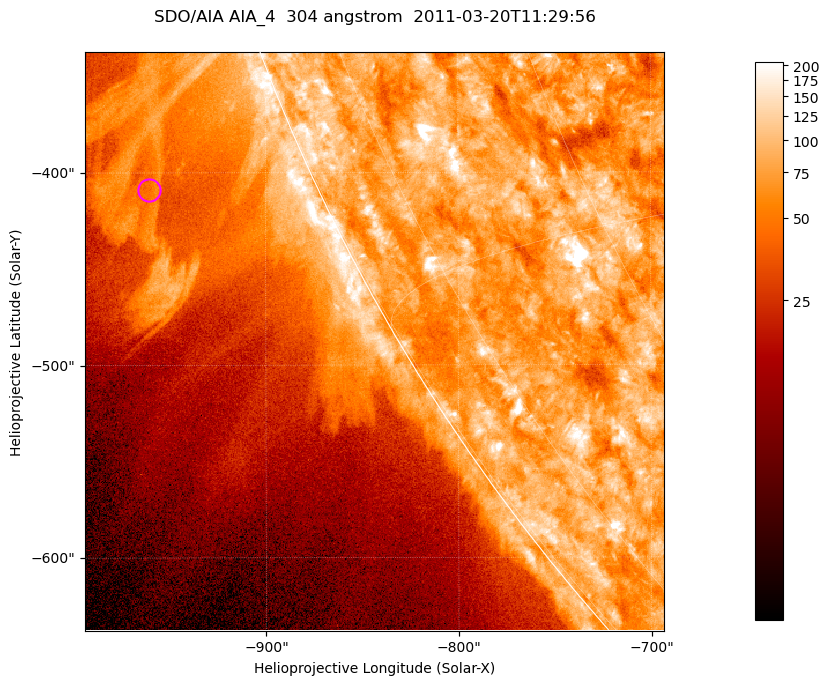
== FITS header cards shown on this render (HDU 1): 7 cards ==
TELESCOP= 'SDO/AIA '           / For AIA: SDO/AIA
INSTRUME= 'AIA_4   '           / For AIA: AIA_ATA1, AIA_ATA2, AIA_ATA3 or AIA_AT
WAVELNTH=                  304 / [angstrom] Wavelength
WAVEUNIT= 'angstrom'           / Wavelength unit: angstrom
DATE-OBS= '2011-03-20T11:29:56.125' / [ISO] Date when observation started; ISO 8
CTYPE1  = 'HPLN-TAN'           / CTYPE1; Typically HPLN
CTYPE2  = 'HPLT-TAN'           / CTYPE2; Typically HPLT

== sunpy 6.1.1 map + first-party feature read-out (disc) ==
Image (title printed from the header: SDO/AIA AIA_4  304 angstrom  2011-03-20T11:29:56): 501 x 501 px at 0.6 arcsec/px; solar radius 964 arcsec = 1606 px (partial field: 1.4% of the solar disc is inside the frame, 44% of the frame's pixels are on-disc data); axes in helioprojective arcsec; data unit not stated in the header (colour bar unlabelled)
Orientation: roll -0.131 deg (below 1 deg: not rotated)
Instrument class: DISC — disc imager (sunpy class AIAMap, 304 A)
Bright regions (active regions / flare kernels): reference = the on-disc median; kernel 5 px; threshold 5 sigma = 117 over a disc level ~77.5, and >= 1.15x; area >= 251 px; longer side >= 6 px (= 3.6 arcsec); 0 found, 0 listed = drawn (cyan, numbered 1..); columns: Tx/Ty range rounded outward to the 2 arcsec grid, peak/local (2 s.f.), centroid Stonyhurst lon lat
Off-limb structures (1.02-1.3 R_sun): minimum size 125 px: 3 found; the strongest spans PA ~110..115 deg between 1.02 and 1.15 R_sun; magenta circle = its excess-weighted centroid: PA ~115 deg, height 1.08 R_sun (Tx ~-960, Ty ~-408 arcsec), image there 2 x the reference